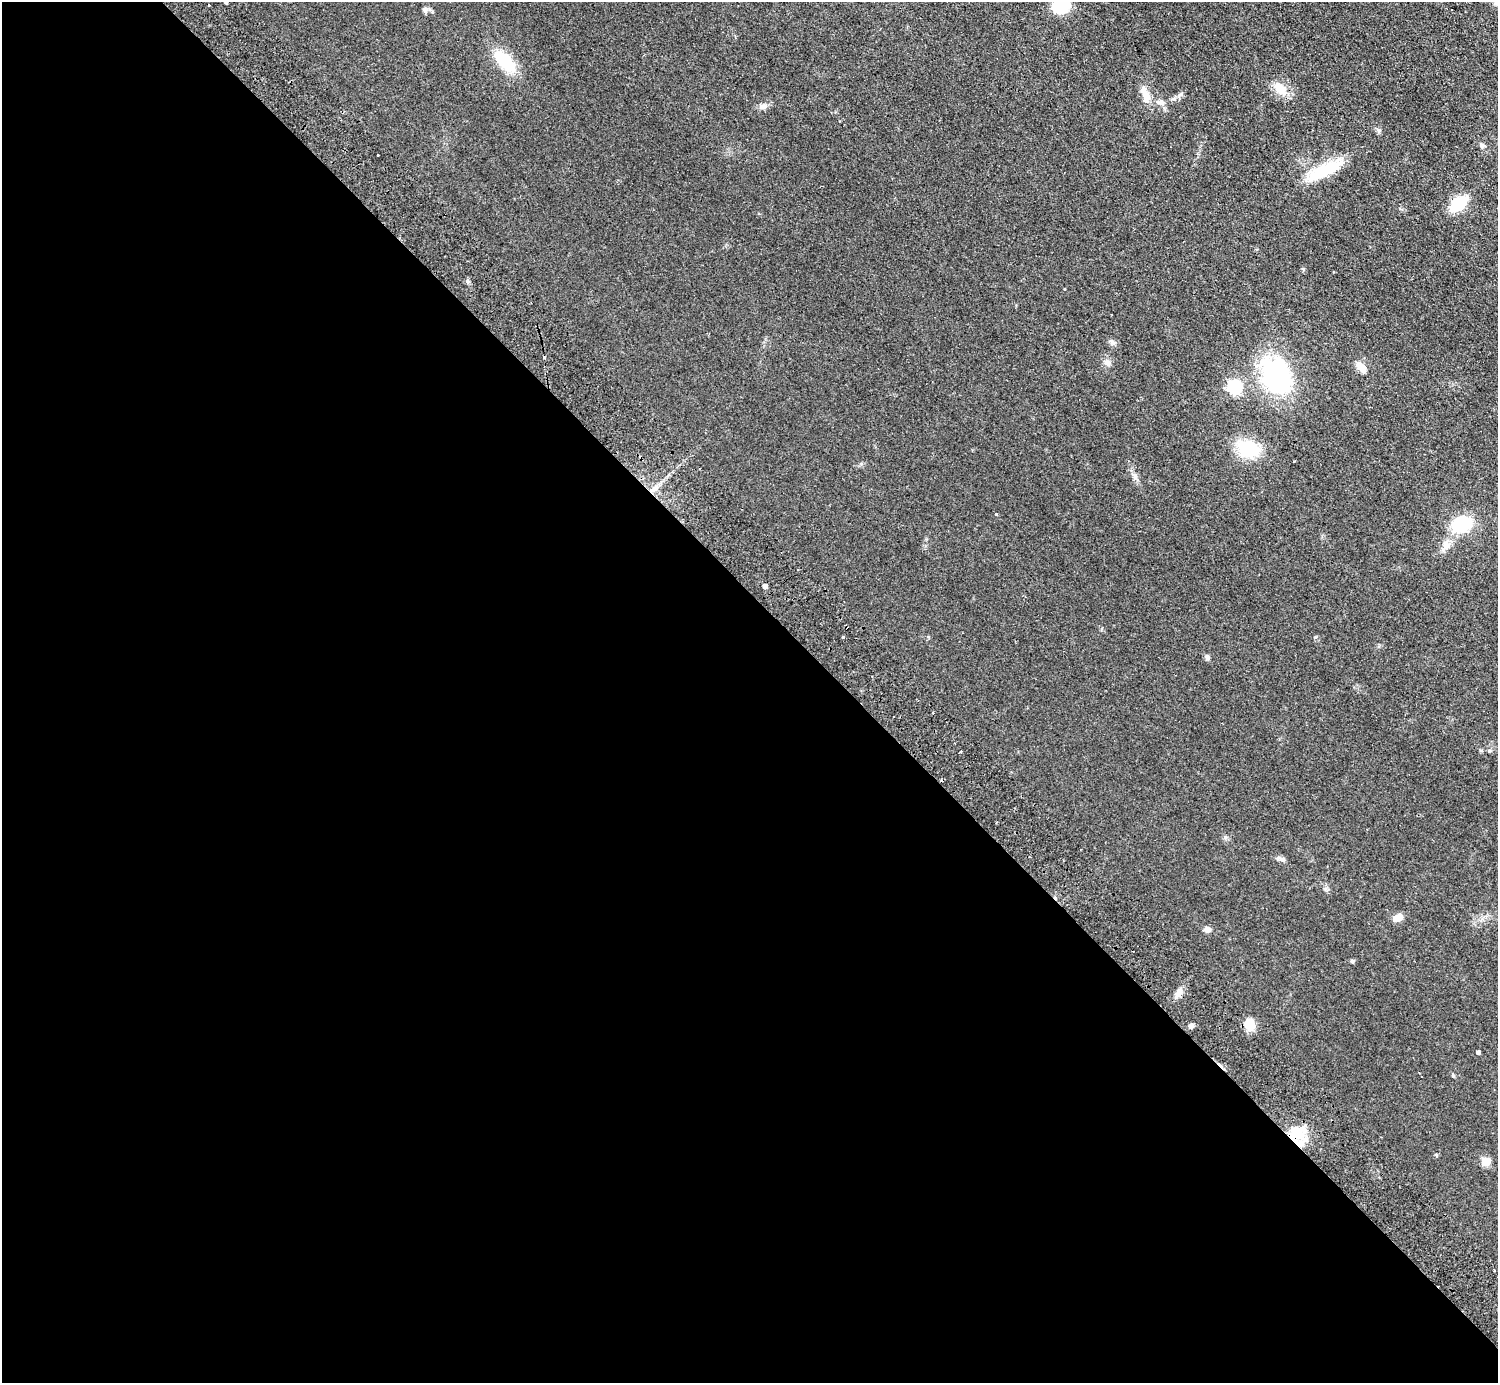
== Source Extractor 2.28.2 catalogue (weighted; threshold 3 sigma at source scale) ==
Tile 9 of 4 x 4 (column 1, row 3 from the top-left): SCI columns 45-1540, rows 1582-2962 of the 6072 x 6066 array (HDU 1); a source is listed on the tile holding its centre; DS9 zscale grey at full resolution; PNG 1500 x 1385 px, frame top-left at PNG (2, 2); no overlay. Shown black and unused: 57% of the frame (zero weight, under 2 of 3 exposures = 3% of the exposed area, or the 3 px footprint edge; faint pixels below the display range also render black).
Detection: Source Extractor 2.28.2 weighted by HDU 2 'WHT'; one run over the whole footprint, this tile lists its part. Background 0.0639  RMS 0.0091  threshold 0.0409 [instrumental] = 3 sigma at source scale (4.5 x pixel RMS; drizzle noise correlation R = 1.50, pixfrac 1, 0.05/0.05 arcsec/px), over >= 5 px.
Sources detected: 45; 5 cosmic-ray / hot-pixel residue — not listed; the other 40 listed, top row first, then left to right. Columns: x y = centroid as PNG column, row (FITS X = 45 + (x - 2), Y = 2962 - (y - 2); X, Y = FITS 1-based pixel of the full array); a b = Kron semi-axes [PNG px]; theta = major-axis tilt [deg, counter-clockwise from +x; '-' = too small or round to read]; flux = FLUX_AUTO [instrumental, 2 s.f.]
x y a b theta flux
1496 3 7 7 - 2.6
1061 6 15 12 12 35
425 9 7 7 - 2.3
504 61 20 10 -46 48
1280 89 18 12 -45 14
1145 95 25 10 -71 11
1180 95 7 4 20 1.7
1174 99 6 5 - 2.1
1161 102 8 7 - 3.2
763 106 10 8 24 3.7
1482 145 6 6 - 2.2
1325 170 46 14 27 38
1458 204 14 8 40 50
1303 269 6 4 -45 1.1
1112 342 7 5 -30 2.2
1107 363 10 7 -48 3.7
1361 367 14 7 -50 10
1276 376 45 31 -65 120
1234 387 6 6 - 140
1248 449 23 16 -16 41
1135 476 7 4 -72 2.2
654 488 14 4 38 4.8
996 514 3 3 - 1.8
1462 524 12 8 19 74
1445 543 9 8 - 5.1
765 586 4 4 - 4.3
1207 657 8 6 -50 2.4
933 713 3 2 - 1.2
961 751 3 3 - 5.1
1281 859 13 5 -23 3
1398 917 10 7 30 7.7
1207 930 8 7 - 3.3
1352 961 5 4 - 1.5
1178 993 15 7 62 5.8
1249 1025 11 10 - 14
1191 1026 6 5 - 3
1478 1052 4 4 - 2
1296 1132 22 17 -6 25
1436 1155 4 4 - 1.1
1486 1162 5 5 - 27
Overlapping masked pixels (flux is a lower limit): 1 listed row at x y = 1296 1132
Isophote crosses this tile's border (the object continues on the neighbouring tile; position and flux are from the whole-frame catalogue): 2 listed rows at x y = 1496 3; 1061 6
Unlisted compact peaks at least as high as the median listed source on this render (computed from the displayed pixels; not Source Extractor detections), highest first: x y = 1225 837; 467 281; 1315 637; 1453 1076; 1294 461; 861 464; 1325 889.